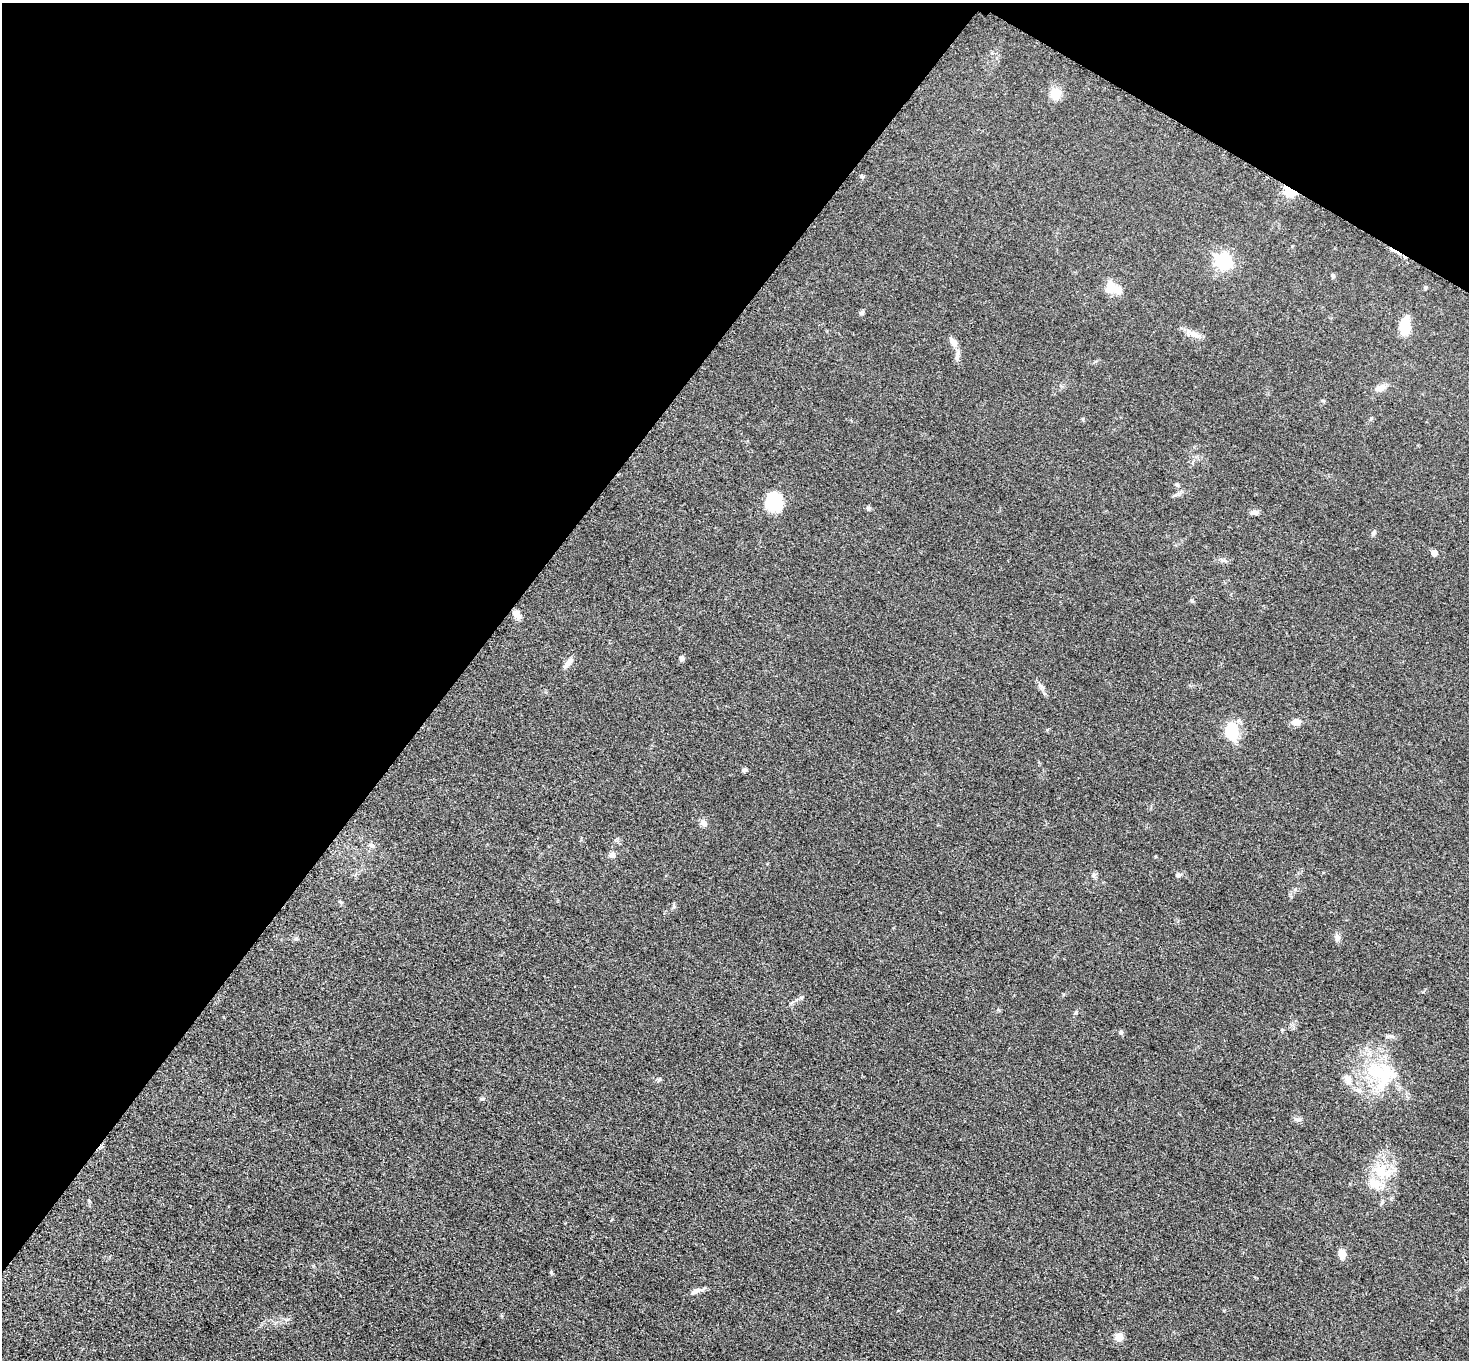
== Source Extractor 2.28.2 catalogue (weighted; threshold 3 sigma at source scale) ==
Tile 2 of 4 x 4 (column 2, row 1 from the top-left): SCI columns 1481-2947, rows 4237-5594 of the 5891 x 5895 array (HDU 1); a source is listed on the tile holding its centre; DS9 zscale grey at full resolution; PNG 1471 x 1362 px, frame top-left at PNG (2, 3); no overlay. Shown black and unused: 35% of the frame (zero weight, under 3 of 5 exposures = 1% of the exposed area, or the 3 px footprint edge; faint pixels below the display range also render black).
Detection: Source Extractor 2.28.2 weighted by HDU 2 'WHT'; one run over the whole footprint, this tile lists its part. Background 0.0481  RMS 0.0052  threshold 0.0233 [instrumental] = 3 sigma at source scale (4.5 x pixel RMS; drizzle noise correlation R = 1.50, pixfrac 1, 0.05/0.05 arcsec/px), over >= 5 px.
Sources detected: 50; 4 inside a brighter listed object's ellipse — not listed separately; the other 46 listed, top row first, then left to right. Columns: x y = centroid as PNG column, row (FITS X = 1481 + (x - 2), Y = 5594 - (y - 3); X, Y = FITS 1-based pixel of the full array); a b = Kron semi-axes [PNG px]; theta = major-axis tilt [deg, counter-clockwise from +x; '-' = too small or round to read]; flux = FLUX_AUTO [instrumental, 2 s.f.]
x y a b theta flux
1055 94 13 12 - 6.7
1289 190 6 4 -41 42
1223 261 7 7 - 130
1332 275 5 5 - 0.99
1425 287 6 4 70 0.67
1113 288 19 15 -39 8
862 313 6 6 - 1
1405 326 17 10 -88 13
1194 334 22 8 -28 4.2
953 342 13 7 -62 3.3
957 355 16 6 75 2.2
1380 388 13 8 18 3.1
1323 401 6 4 -19 0.61
1177 485 6 4 -19 0.67
1177 494 12 3 31 1.2
774 502 23 19 -80 17
869 508 6 6 - 0.98
1254 512 9 6 -5 2.2
1374 533 9 4 50 0.99
1434 553 5 5 - 5.3
1224 560 7 4 -1 1.1
1192 601 6 4 -60 0.75
517 615 12 7 -49 2.9
682 658 6 5 - 1.4
568 663 16 6 49 2.8
1043 688 8 3 -68 1.1
1296 722 11 7 -6 3.4
1232 731 19 13 -85 17
744 770 5 5 - 1.3
703 823 11 7 -43 2.2
371 845 8 6 -15 1.3
612 855 8 7 - 2
1178 875 7 5 15 1.1
1093 876 7 5 -43 1.1
1337 937 9 7 -60 1.8
296 938 6 5 - 0.87
801 997 6 4 2 0.76
1120 1032 7 5 2 0.94
1391 1036 12 4 -9 1.4
1375 1072 36 31 26 35
1297 1119 9 4 0 1.3
1381 1171 30 16 -30 15
1382 1202 6 5 - 0.82
1342 1254 11 8 -83 4.1
695 1291 16 6 25 2.4
1119 1337 5 5 - 14
Overlapping masked pixels (flux is a lower limit): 1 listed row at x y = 1289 190
Unlisted compact peaks at least as high as the median listed source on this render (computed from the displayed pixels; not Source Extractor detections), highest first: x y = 551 1272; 481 1099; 862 177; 674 907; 660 1079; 1076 1012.